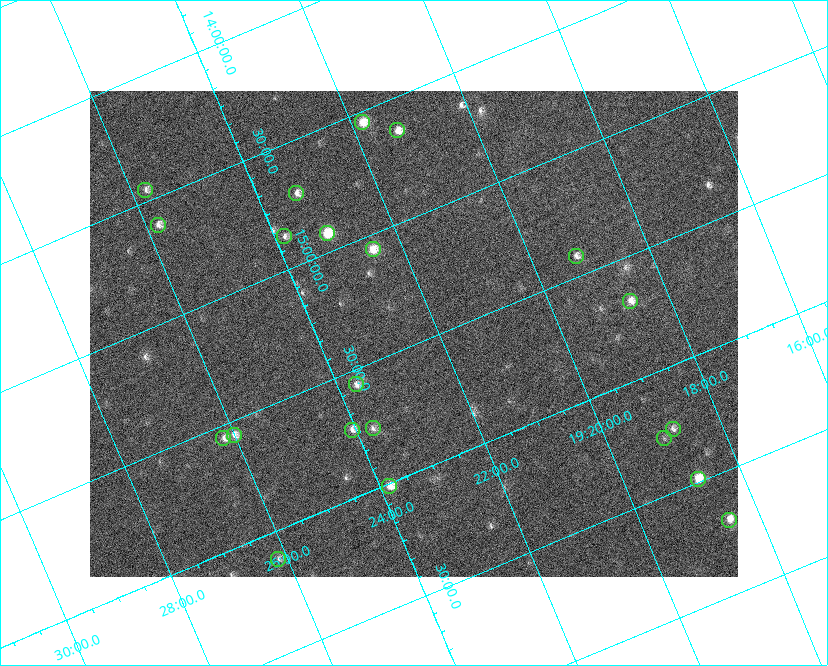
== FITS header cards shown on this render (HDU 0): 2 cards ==
NAXIS1  =                  648 / length of data axis 1
NAXIS2  =                  486 / length of data axis 2

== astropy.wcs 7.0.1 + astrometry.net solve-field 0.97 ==
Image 648 x 486 px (HDU 0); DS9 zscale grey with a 90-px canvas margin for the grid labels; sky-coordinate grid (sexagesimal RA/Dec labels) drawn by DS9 from the SOLVED WCS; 21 Tycho-2 reference stars matched to detected sources circled (green)
Header WCS: none
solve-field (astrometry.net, Tycho-2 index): SOLVED blind (the file carries no WCS)
Solved WCS: RA---TAN-SIP/DEC--TAN-SIP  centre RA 19:22:25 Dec +15:27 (290.60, +15.46 deg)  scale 15.3 arcsec/px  FOV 164.9' x 123.7'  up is -157 deg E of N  parity flipped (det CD > 0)
(file carries no celestial WCS; the grid is the blind solution)
Tycho-2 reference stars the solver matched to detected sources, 21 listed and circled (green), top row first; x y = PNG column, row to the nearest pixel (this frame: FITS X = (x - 90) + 1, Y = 486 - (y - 91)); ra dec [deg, ICRS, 3 dp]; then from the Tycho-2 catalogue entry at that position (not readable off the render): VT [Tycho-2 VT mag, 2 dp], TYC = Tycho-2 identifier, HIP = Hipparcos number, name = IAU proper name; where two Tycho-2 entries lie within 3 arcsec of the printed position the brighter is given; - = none
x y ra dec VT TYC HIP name
362 122 290.452 +14.543 7.44 1054-679-1 - -
397 130 290.323 +14.634 7.66 1054-951-1 95132 -
145 190 291.441 +14.452 8.37 1067-789-1 - -
296 193 290.838 +14.713 8.21 1054-205-1 95303 -
158 225 291.451 +14.609 8.24 1067-445-1 95522 -
327 233 290.784 +14.921 6.67 1054-223-1 95287 -
284 236 290.960 +14.864 8.44 1054-411-1 - -
373 249 290.625 +15.059 7.77 1600-2349-1 - -
576 256 289.809 +15.416 8.37 1599-3313-1 94944 -
630 301 289.664 +15.681 7.94 1599-1947-1 94894 -
356 384 290.922 +15.560 8.69 1600-1874-1 - -
373 428 290.929 +15.760 8.70 1600-822-1 95334 -
673 429 289.708 +16.250 8.60 1599-1761-1 - -
352 430 291.017 +15.730 8.16 1600-168-1 - -
234 435 291.504 +15.557 8.17 1600-1630-1 95542 -
223 438 291.551 +15.552 8.28 1600-1749-1 95559 -
664 438 289.759 +16.274 9.33 1599-1589-1 - -
698 479 289.688 +16.488 7.07 1599-570-1 94905 -
389 486 290.960 +16.014 7.62 1600-1088-1 95346 -
729 520 289.631 +16.698 7.50 1599-66-1 94884 -
278 559 291.536 +16.114 8.78 1600-1331-1 - -